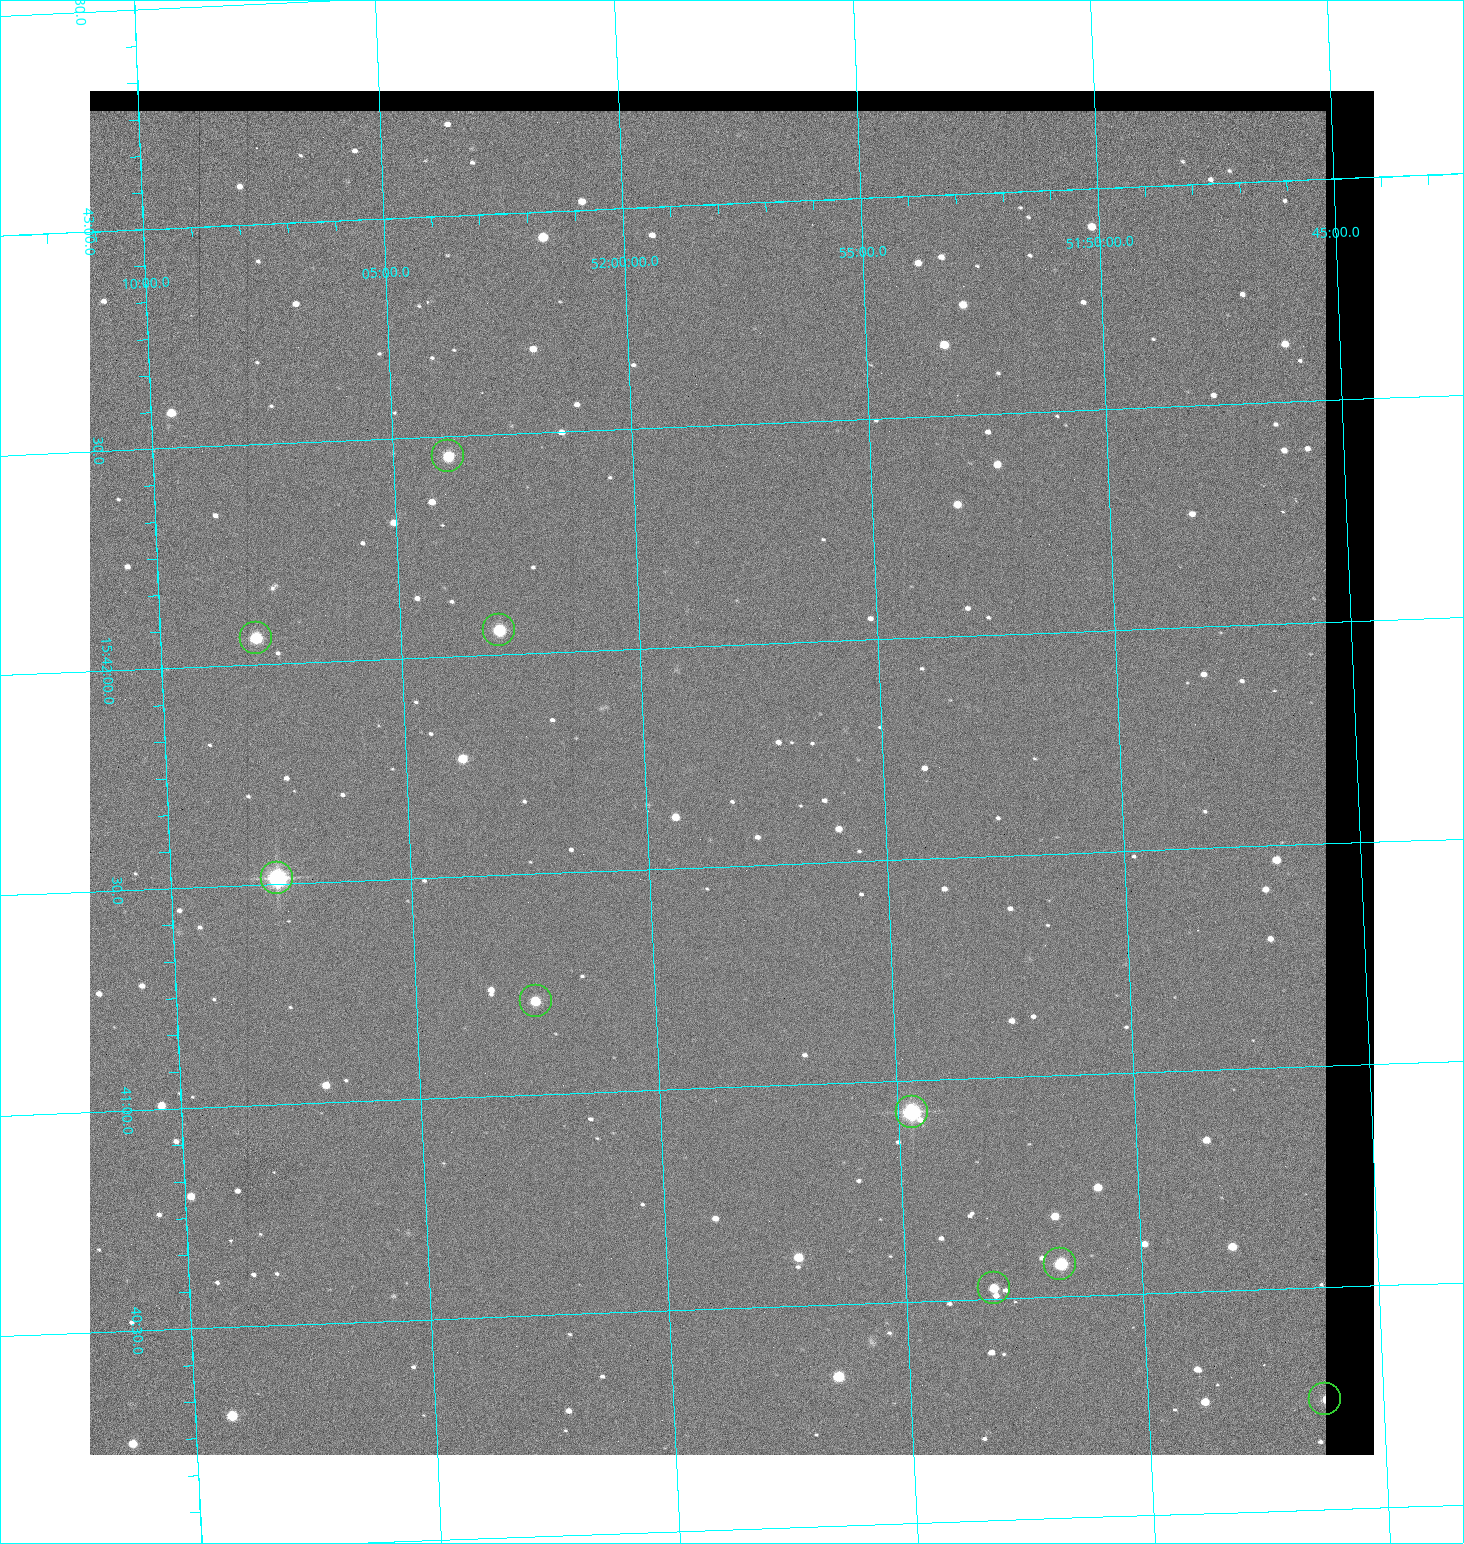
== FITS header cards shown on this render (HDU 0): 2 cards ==
NAXIS1  =                 1284 / length of data axis 1
NAXIS2  =                 1364 / length of data axis 2

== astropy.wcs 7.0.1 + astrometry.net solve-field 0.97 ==
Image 1284 x 1364 px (HDU 0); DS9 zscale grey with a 90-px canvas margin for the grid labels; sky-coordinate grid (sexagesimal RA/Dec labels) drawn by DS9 from the SOLVED WCS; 9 Tycho-2 reference stars matched to detected sources circled (green)
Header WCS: RA---TAN/DEC--TAN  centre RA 15:41:43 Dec +51:58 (235.43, +51.97 deg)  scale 1.26 arcsec/px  FOV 26.9' x 28.5'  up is +92 deg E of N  parity flipped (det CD > 0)
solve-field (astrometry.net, Tycho-2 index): VERIFIED the header's WCS against the Tycho-2 star catalogue (8 matches, 0 conflicts) and refined it, rather than solving blind
Solved WCS: RA---TAN-SIP/DEC--TAN-SIP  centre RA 15:41:43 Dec +51:58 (235.43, +51.97 deg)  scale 1.26 arcsec/px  FOV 27.0' x 28.6'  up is +92 deg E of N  parity flipped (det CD > 0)
The solver's refit moves the header's centre by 0.88 arcsec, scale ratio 1.004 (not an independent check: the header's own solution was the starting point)
Tycho-2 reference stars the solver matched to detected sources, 9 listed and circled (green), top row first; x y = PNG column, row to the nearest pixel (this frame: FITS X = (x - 90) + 1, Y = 1364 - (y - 91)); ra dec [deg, ICRS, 3 dp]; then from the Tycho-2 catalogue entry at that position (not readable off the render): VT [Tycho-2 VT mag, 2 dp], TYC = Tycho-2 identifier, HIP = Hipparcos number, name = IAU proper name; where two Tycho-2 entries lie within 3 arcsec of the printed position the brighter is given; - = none
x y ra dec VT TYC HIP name
448 456 235.614 +52.064 11.61 3489-1132-1 - -
499 630 235.514 +52.049 11.19 3489-1407-1 - -
256 638 235.515 +52.133 11.12 3489-1380-1 - -
277 878 235.378 +52.130 9.31 3489-1322-1 76850 -
536 1001 235.303 +52.042 11.52 3489-958-1 - -
912 1112 235.232 +51.912 9.59 3489-824-1 - -
1060 1264 235.143 +51.862 10.97 3489-1016-1 - -
994 1288 235.131 +51.886 12.29 3489-908-1 - -
1325 1399 235.062 +51.771 11.53 3489-1453-1 - -